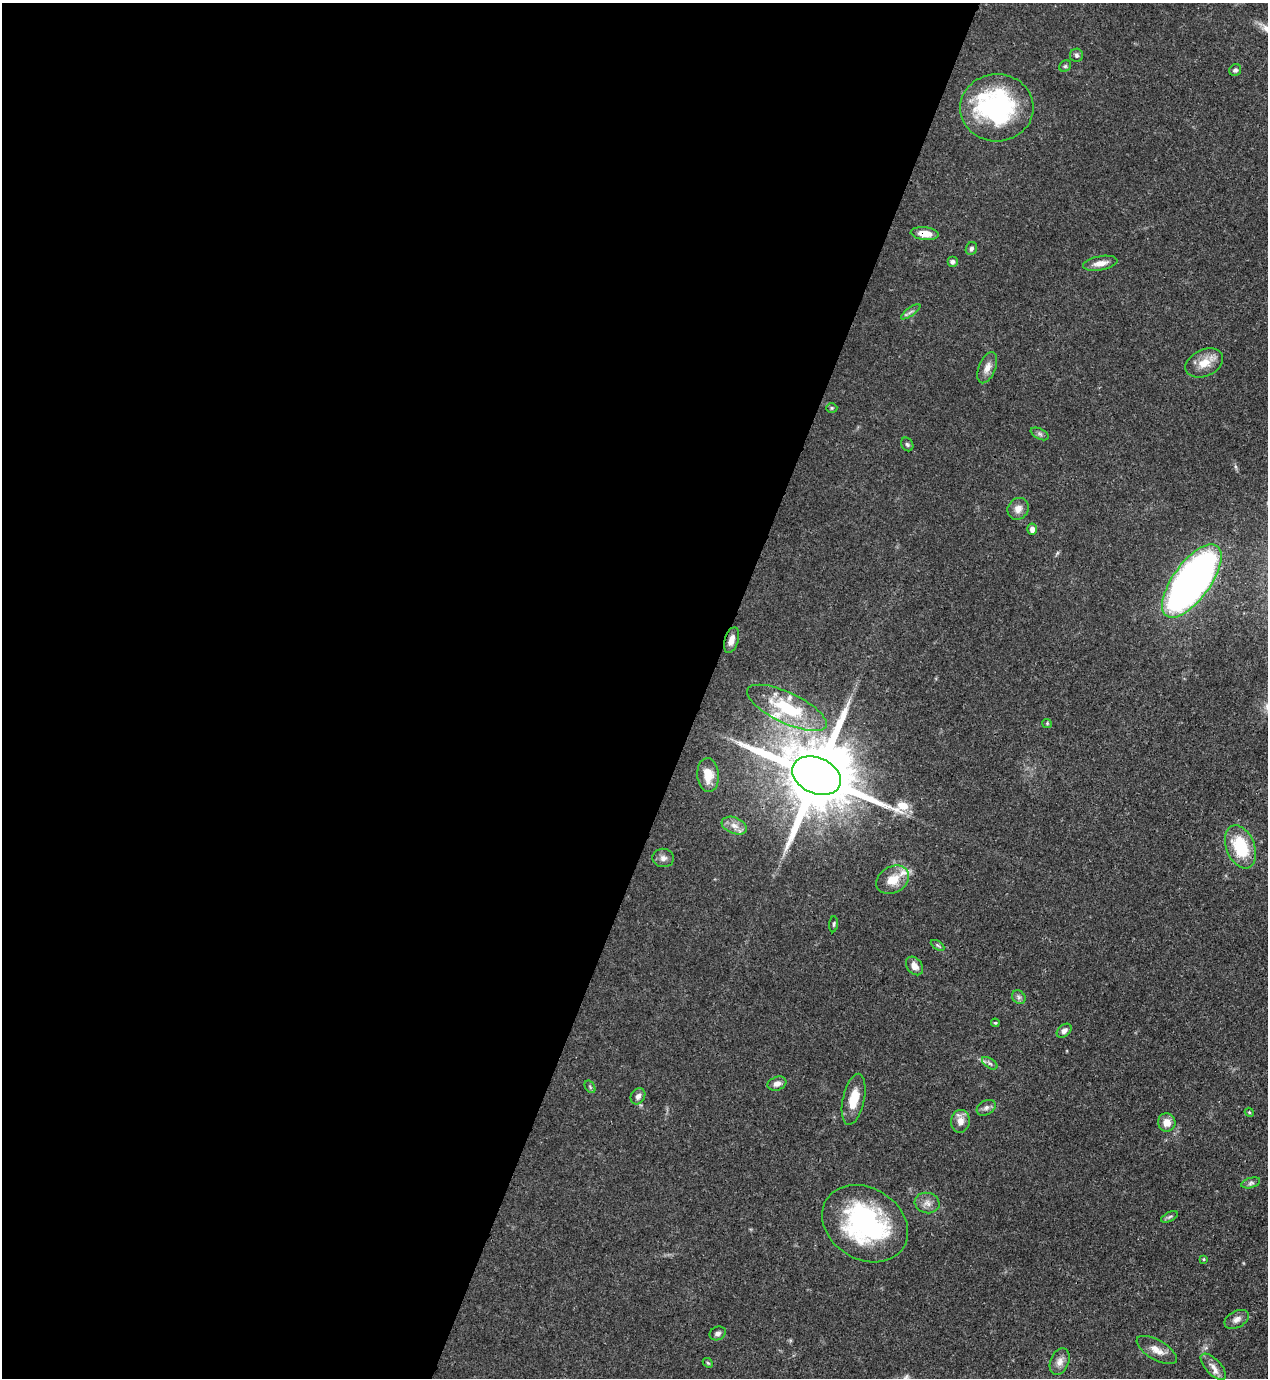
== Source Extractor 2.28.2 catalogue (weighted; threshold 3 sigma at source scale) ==
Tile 5 of 4 x 4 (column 1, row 2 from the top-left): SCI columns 226-1491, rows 2791-4166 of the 5645 x 5583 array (HDU 1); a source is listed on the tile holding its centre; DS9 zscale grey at full resolution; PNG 1270 x 1380 px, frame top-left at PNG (2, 3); each listed source drawn as its Kron ellipse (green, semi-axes under 4 px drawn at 4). Shown black and unused: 56% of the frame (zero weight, under 3 of 4 exposures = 7% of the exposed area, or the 3 px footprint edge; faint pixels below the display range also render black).
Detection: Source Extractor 2.28.2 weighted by HDU 2 'WHT'; one run over the whole footprint, this tile lists its part. Background 0.0728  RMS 0.0036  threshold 0.0162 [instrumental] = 3 sigma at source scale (4.5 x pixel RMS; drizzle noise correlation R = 1.50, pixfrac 1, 0.05/0.05 arcsec/px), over >= 5 px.
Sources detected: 56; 4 inside a brighter listed object's ellipse — not listed separately; the other 52 listed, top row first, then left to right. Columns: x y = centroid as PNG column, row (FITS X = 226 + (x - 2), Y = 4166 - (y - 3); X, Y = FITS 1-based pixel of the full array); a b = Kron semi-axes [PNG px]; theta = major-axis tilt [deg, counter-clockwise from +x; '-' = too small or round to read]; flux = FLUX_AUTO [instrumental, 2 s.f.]
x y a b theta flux
1076 55 7 6 - 0.9
1065 66 6 5 - 0.65
1235 70 6 5 - 0.9
997 108 37 33 3 58
925 234 14 6 -6 4.3
971 249 6 5 - 0.91
952 262 5 5 - 0.91
1100 263 17 7 10 3.1
911 312 11 3 35 0.79
1204 363 20 13 25 6
987 368 16 8 68 3
832 408 6 5 - 0.56
1040 434 9 5 -27 0.96
907 444 7 5 -57 0.73
1018 509 11 10 - 2.8
1032 529 6 5 - 1.8
1192 581 43 18 54 190
731 640 13 7 72 3
787 708 43 15 -25 21
1047 723 4 4 - 0.41
708 775 17 10 -86 4.8
816 776 25 17 -24 5000
734 826 13 8 -21 2.6
1241 847 22 14 -68 18
663 858 11 9 -5 1.9
893 880 17 13 30 6.6
834 924 8 3 85 0.52
937 945 7 4 -32 0.63
914 966 10 7 -53 2.7
1019 997 7 6 - 0.99
995 1023 4 3 - 0.37
1064 1031 8 5 40 1.3
990 1063 9 5 -33 0.95
777 1084 10 6 21 2.1
590 1087 7 4 -57 0.58
638 1096 8 7 - 1.6
854 1099 26 10 78 7.5
986 1108 10 7 29 1.4
1249 1112 5 3 - 0.34
960 1121 11 9 85 3.1
1167 1122 9 8 - 3.7
1251 1183 10 5 16 0.96
927 1203 12 10 -13 2.5
1169 1217 9 4 27 0.77
865 1224 45 35 -32 63
1204 1259 4 3 - 0.37
1237 1319 13 8 27 2.2
718 1333 8 6 26 1.3
1157 1350 22 9 -30 3.8
1060 1362 14 9 68 2.6
708 1363 5 4 - 0.5
1213 1367 16 7 -47 2.8
Overlapping masked pixels (flux is a lower limit): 2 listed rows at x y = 925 234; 816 776